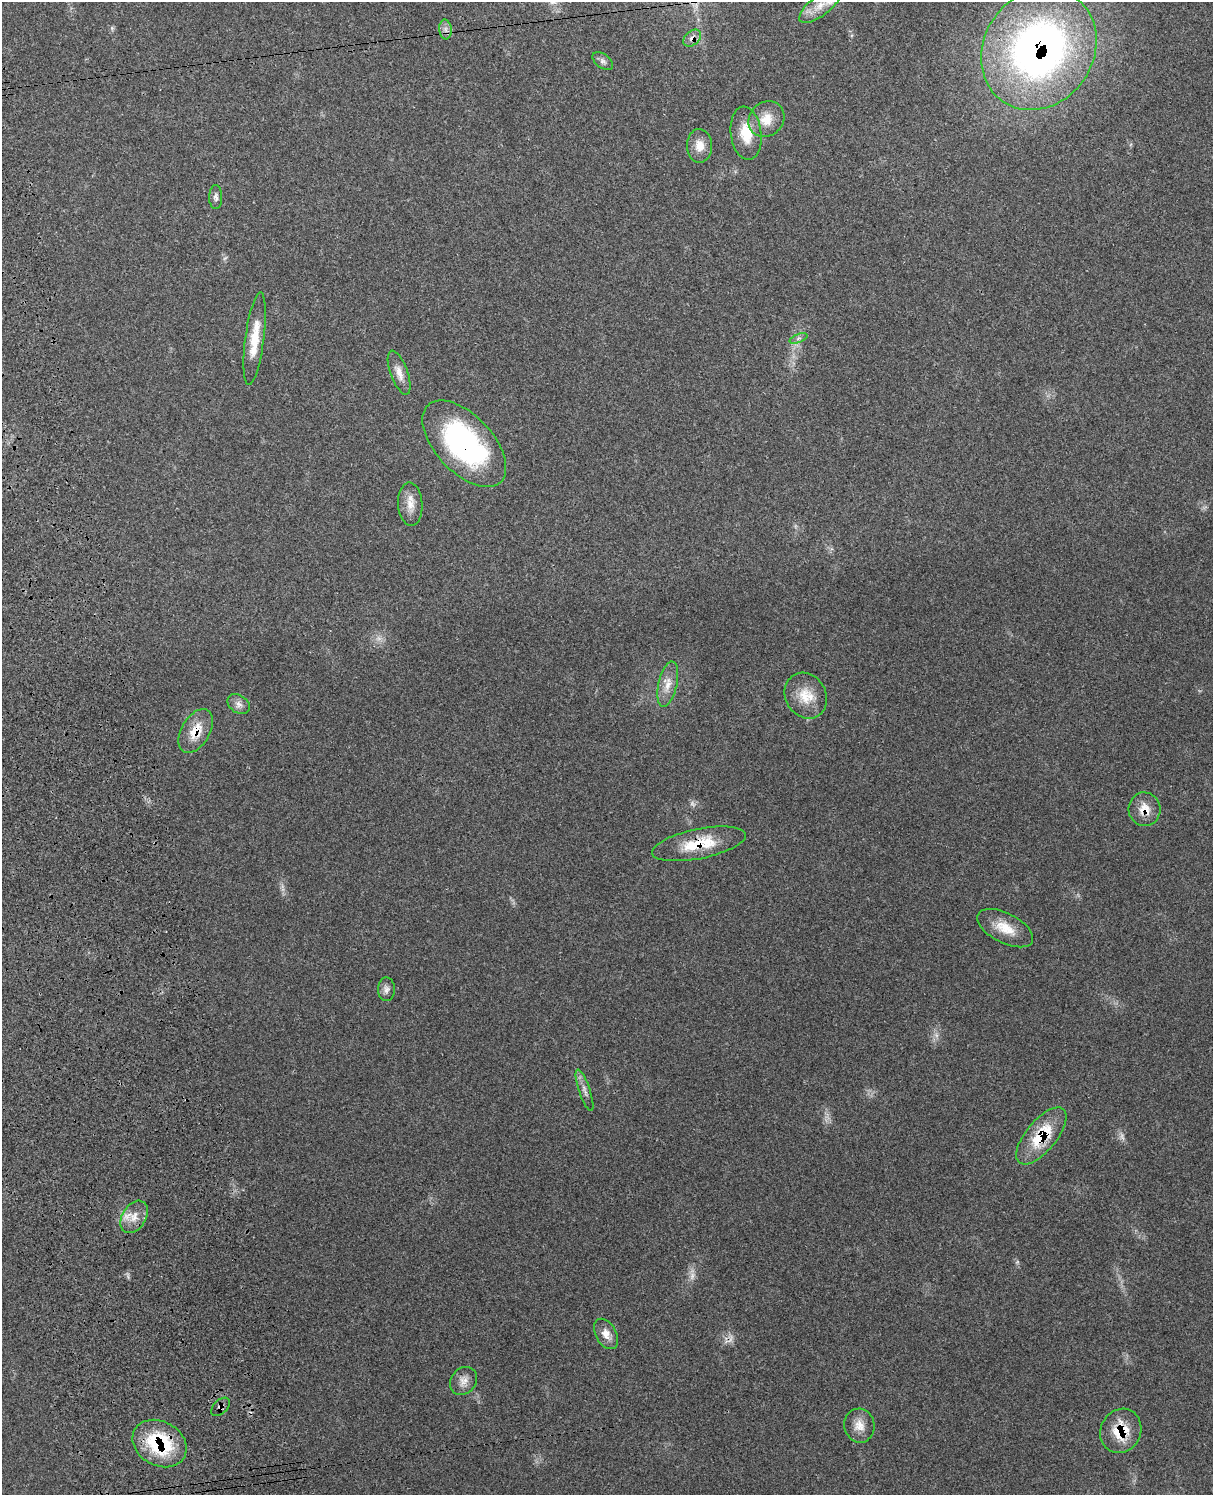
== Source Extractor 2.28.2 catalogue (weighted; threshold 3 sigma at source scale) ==
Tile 7 of 4 x 3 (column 3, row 2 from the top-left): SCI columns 2542-3752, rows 1667-3159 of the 5080 x 4929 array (HDU 1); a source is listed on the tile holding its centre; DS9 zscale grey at full resolution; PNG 1215 x 1497 px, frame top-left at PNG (2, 2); each listed source drawn as its Kron ellipse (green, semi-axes under 4 px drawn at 4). Shown black and unused: <1% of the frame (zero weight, under 3 of 4 exposures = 6% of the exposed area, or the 3 px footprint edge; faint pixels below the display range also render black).
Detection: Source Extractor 2.28.2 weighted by HDU 2 'WHT'; one run over the whole footprint, this tile lists its part. Background 0.202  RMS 0.008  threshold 0.0358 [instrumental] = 3 sigma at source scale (4.5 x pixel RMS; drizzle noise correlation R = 1.50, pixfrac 1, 0.05/0.05 arcsec/px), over >= 5 px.
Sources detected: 38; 6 too faint to see at this stretch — neither listed nor drawn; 1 inside a brighter listed object's ellipse — not listed separately; the other 31 listed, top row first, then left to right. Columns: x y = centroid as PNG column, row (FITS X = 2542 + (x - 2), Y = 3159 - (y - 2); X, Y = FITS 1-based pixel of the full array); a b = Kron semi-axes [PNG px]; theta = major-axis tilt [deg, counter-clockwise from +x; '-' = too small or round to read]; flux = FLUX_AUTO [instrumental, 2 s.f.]
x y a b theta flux
820 5 25 10 38 14
445 29 10 6 -84 3.5
692 38 10 7 41 4.3
1039 49 63 55 55 420
603 61 12 7 -38 2.9
766 119 19 17 44 14
746 133 27 15 -83 20
699 146 17 12 89 9.6
216 197 12 6 89 2.8
798 338 9 3 21 1.5
255 339 47 9 83 21
399 373 23 8 -70 7.7
464 444 53 28 -47 140
410 504 22 12 -87 10
668 684 23 9 77 9.7
806 696 24 20 -59 19
239 704 12 8 -34 4.2
196 731 24 14 59 17
1144 809 17 16 - 12
699 844 48 15 11 32
1005 928 30 15 -27 17
386 989 12 8 -89 3.7
584 1090 22 5 -71 4.5
1041 1136 35 15 50 36
134 1217 17 11 58 9.7
606 1334 16 10 -60 7.3
463 1381 15 12 50 6.8
220 1407 11 7 43 2.9
859 1426 17 15 -78 9.6
1121 1431 23 20 64 25
160 1443 28 22 -29 58
Overlapping masked pixels (flux is a lower limit): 10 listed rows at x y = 692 38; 1039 49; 464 444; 196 731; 1144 809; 699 844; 1041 1136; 220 1407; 1121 1431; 160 1443
Isophote crosses this tile's border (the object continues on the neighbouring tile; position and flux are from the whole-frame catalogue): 1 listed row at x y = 820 5